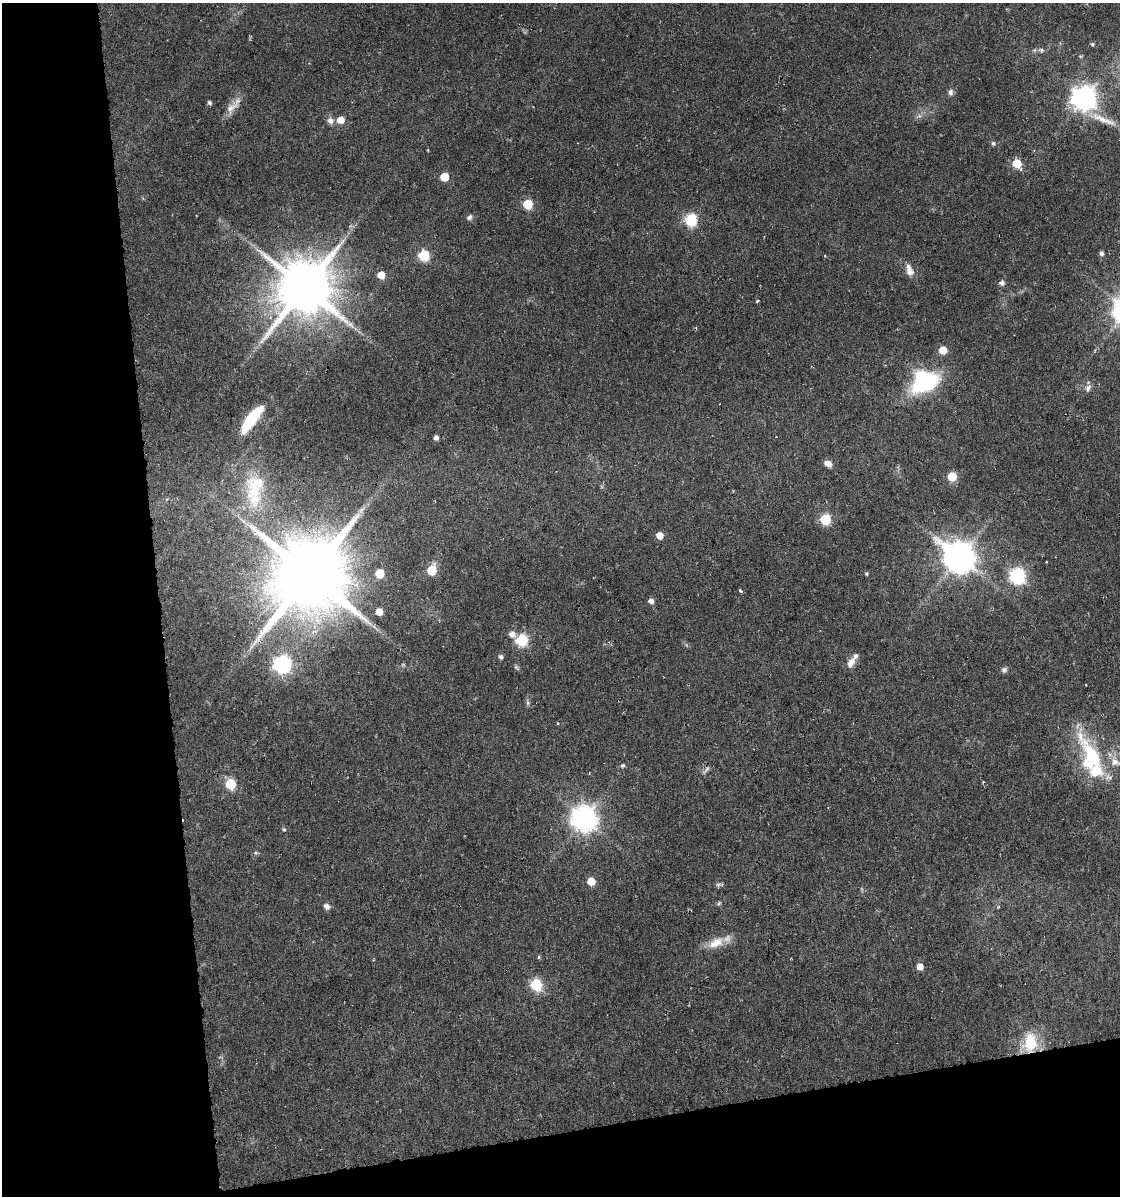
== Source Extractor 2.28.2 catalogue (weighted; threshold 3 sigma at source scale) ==
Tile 3 of 2 x 2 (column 1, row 2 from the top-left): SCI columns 18-1135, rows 1-1194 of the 2283 x 2387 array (HDU 1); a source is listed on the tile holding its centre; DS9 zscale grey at full resolution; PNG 1122 x 1198 px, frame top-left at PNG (2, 3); no overlay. Shown black and unused: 20% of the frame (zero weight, under 3 of 6 exposures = <1% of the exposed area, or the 3 px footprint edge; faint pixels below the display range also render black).
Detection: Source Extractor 2.28.2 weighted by HDU 2 'WHT'; one run over the whole footprint, this tile lists its part. Background 0.0797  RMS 0.0069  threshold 0.0281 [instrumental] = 3 sigma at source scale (4.09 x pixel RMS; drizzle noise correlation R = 1.36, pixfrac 0.8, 0.0396/0.0396 arcsec/px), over >= 5 px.
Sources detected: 70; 4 inside a brighter listed object's ellipse — not listed separately; the other 66 listed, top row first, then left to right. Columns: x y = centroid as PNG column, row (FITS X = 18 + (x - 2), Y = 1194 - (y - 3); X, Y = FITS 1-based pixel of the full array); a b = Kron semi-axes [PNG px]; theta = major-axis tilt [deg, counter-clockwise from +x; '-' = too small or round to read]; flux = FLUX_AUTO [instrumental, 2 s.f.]
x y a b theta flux
1092 44 5 5 - 1.1
1042 50 8 5 -27 1.6
1080 56 6 3 -18 0.73
951 92 8 7 - 2.2
1084 98 9 8 - 550
209 103 6 4 -45 1.2
231 108 24 10 42 7.1
1103 119 42 8 -23 12
341 120 6 5 - 7.5
330 121 9 8 - 3.2
993 143 7 5 -59 1.3
1017 163 6 5 - 20
444 177 5 5 - 20
528 204 6 5 - 33
469 217 8 6 40 1.9
691 220 6 6 - 74
1101 253 4 4 - 2
424 255 6 6 - 50
909 270 16 9 -73 5.3
381 275 6 5 - 9.5
1002 283 5 5 - 2.6
304 288 16 15 - 4100
757 301 4 3 - 1.1
943 350 5 5 - 12
924 382 28 22 30 69
1088 388 11 6 63 2.4
251 419 29 9 52 32
436 437 5 4 - 2.8
828 464 9 7 -28 3.8
952 476 5 5 - 26
255 489 54 26 83 47
825 519 6 6 - 48
659 535 5 5 - 7
959 557 11 9 -43 1100
432 570 6 6 - 23
380 573 5 5 - 20
309 574 22 20 50 7000
866 574 4 4 - 0.93
1018 576 7 7 - 140
740 591 4 3 - 1.1
651 601 5 5 - 3.2
379 612 5 5 - 6.6
512 634 7 6 - 4.2
522 640 6 6 - 64
501 657 6 5 - 1.6
851 662 16 8 59 4.7
282 664 7 7 - 220
516 667 10 4 -49 1.1
1004 670 8 6 42 1.8
528 703 7 5 -73 1.4
1092 756 66 19 -60 47
622 765 7 5 18 1.2
706 769 14 4 55 1.9
983 782 4 2 - 0.52
231 784 6 6 - 37
584 818 9 8 - 680
284 830 5 4 - 0.78
591 881 6 5 - 12
718 884 9 4 9 1.4
719 903 6 5 - 1.1
327 906 7 6 - 3.3
716 943 24 12 25 11
539 957 5 4 - 0.91
920 966 5 5 - 6.4
536 984 6 6 - 69
1030 1042 23 16 81 22
Overlapping masked pixels (flux is a lower limit): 1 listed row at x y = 1030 1042